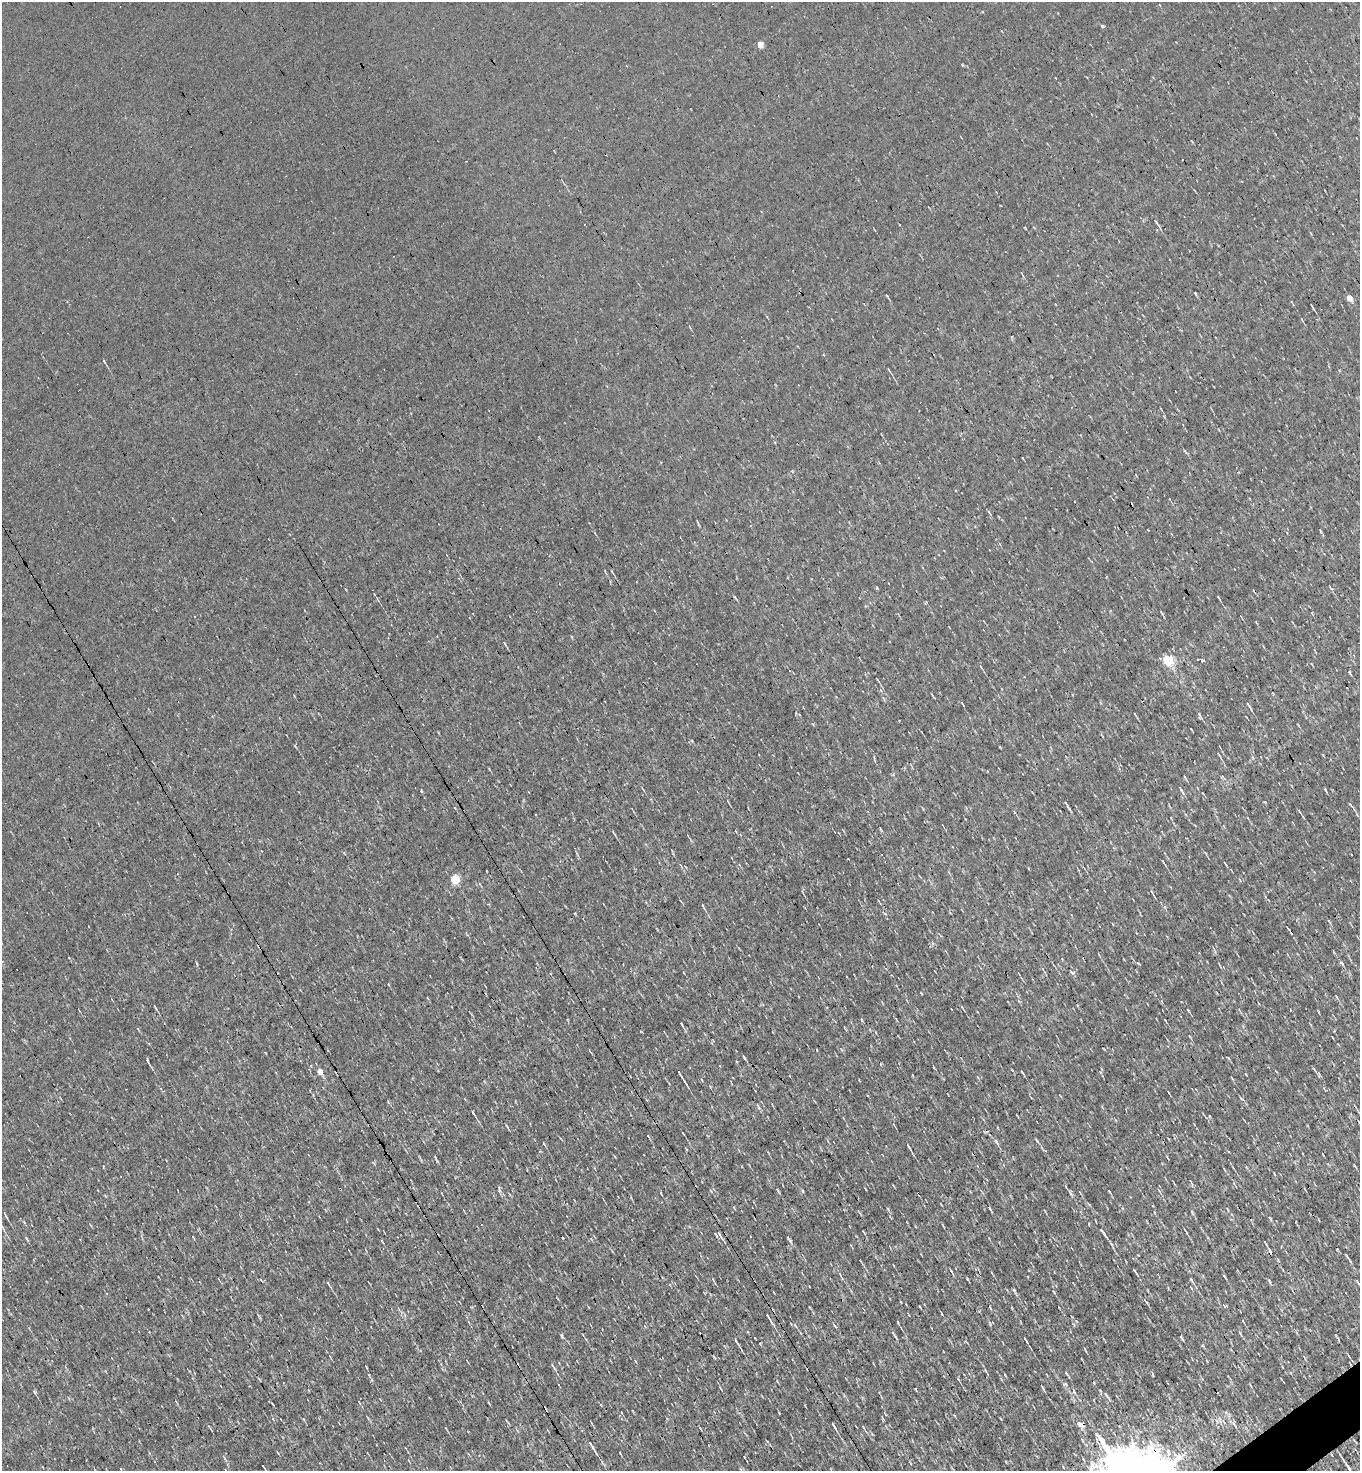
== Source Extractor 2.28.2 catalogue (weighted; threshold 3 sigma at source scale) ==
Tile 6 of 4 x 4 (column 2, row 2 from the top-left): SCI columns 1648-3005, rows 2941-4409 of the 5869 x 5879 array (HDU 1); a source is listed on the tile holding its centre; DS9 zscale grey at full resolution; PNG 1362 x 1473 px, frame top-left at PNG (2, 2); no overlay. Shown black and unused: <1% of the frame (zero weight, under 3 of 4 exposures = <1% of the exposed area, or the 3 px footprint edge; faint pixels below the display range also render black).
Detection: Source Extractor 2.28.2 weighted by HDU 2 'WHT'; one run over the whole footprint, this tile lists its part. Background -1.16e-04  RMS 0.043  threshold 0.194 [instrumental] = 3 sigma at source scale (4.5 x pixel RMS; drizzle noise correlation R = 1.50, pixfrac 1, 0.05/0.05 arcsec/px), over >= 5 px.
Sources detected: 148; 7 cosmic-ray / hot-pixel residue — not listed; the other 141 listed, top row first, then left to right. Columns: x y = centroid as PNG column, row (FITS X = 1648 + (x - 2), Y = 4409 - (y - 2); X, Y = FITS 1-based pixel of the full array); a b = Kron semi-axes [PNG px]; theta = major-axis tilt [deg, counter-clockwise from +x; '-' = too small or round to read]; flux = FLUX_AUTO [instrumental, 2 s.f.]
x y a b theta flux
1102 26 4 3 - 5.8
760 44 4 4 - 48
466 161 2 2 - 2.7
1156 222 12 3 -56 12
585 225 3 2 - 5.5
1196 294 5 3 - 3.7
886 295 4 3 - 4.1
1349 297 4 4 - 63
1312 306 6 2 -61 5.4
104 361 6 2 -57 4.6
889 370 6 2 -57 4.6
539 437 3 2 - 2.7
1185 452 7 3 -45 5.1
989 512 6 3 -55 5.5
1320 531 7 3 -71 4.9
612 571 6 3 -63 4.7
1330 587 8 2 -55 5.4
877 588 3 3 - 20
374 594 5 3 - 4.4
735 597 7 3 -60 5
1219 598 6 2 -61 4.6
1161 612 8 2 -61 4.9
1256 622 4 3 - 3
504 643 6 3 -61 5.4
1168 660 5 5 - 300
1202 660 4 2 - 13
981 667 5 3 - 4
1350 673 5 3 - 4.6
878 680 7 2 -60 4.7
933 696 7 2 -56 4.3
1248 705 9 3 -55 8.6
1199 715 10 3 -67 8.3
1191 729 4 2 - 4
1218 754 7 2 -52 6.1
1323 755 3 3 - 2.9
1185 777 6 2 -56 5.2
1181 790 11 3 -58 7.9
1325 790 5 3 - 4.9
421 791 3 3 - 10
1066 804 9 3 -57 7.5
1351 805 8 3 -48 6.1
613 833 9 3 -53 6.6
687 835 4 2 - 3.2
1163 861 4 2 - 4.8
1225 863 4 2 - 3.6
454 879 5 5 - 230
1151 891 6 3 -70 5.3
703 906 7 3 -64 6.3
1165 907 5 3 - 5.2
1329 921 6 3 -54 5.2
1138 963 5 3 - 4.4
1342 963 9 3 -42 6.6
1043 969 5 3 - 4.3
1337 997 7 3 -60 5.8
962 1007 6 3 -54 5.6
155 1008 6 2 -58 6.4
1188 1010 4 2 - 3.6
862 1020 5 3 - 4.1
682 1025 9 3 -58 7.2
744 1057 5 2 - 6
148 1062 8 2 -62 7.2
880 1064 4 3 - 3.2
1314 1069 7 3 -54 6.2
320 1071 5 4 - 45
1022 1072 6 2 -55 7.1
681 1076 15 2 -58 20
1231 1077 4 2 - 3
1242 1099 7 3 -42 6.4
1355 1106 4 2 - 3
473 1113 7 2 -57 8.9
683 1133 3 2 - 3.2
1036 1140 5 3 - 5.8
996 1141 8 5 -48 10
909 1147 10 3 -59 11
1354 1165 3 2 - 3.9
499 1190 9 4 87 7.6
778 1190 9 3 -51 5.6
802 1191 5 3 - 5.1
1080 1192 6 2 -60 4
888 1209 5 3 - 4.3
5 1215 8 2 -61 8.7
1269 1217 5 3 - 6.4
943 1225 6 2 -60 4
1185 1231 10 2 -61 6.5
863 1232 5 2 - 3.7
1104 1233 13 4 -55 19
720 1235 15 4 -58 17
382 1241 5 3 - 4.9
1265 1243 10 3 -55 8.3
1347 1255 5 3 - 7.9
860 1261 3 2 - 3.5
951 1271 8 2 -51 6.7
1135 1271 10 2 -58 7.3
992 1273 5 3 - 3.4
840 1275 10 3 -63 9.4
1224 1276 4 2 - 5.8
967 1279 5 3 - 4
713 1280 5 3 - 4.1
1192 1280 11 4 -59 13
1269 1281 6 3 -71 4.8
1358 1282 6 3 -51 6.7
328 1284 10 3 -58 7.9
1168 1287 3 3 - 3.6
1014 1290 5 4 - 6.9
1053 1291 5 3 - 6
1224 1306 8 3 -22 6.1
809 1307 3 2 - 3.4
920 1307 4 2 - 3.4
942 1314 5 2 - 3.7
768 1316 10 3 -57 13
1076 1321 5 4 - 5.8
898 1322 4 2 - 5.7
795 1325 7 3 -55 5.6
1240 1333 9 3 -60 6.6
894 1334 14 2 -57 8.8
1336 1336 8 2 -50 4.4
755 1338 3 2 - 2.6
1181 1338 6 2 -58 6.2
1026 1340 7 2 -58 6.6
736 1341 9 3 -59 13
1085 1349 4 2 - 3.8
1051 1350 5 3 - 3.9
1304 1357 7 3 -59 4.6
1350 1364 4 2 - 3.1
552 1366 9 3 -56 8.4
1282 1367 3 2 - 2.9
985 1370 7 4 -59 5.8
1066 1373 7 2 -52 7.2
1153 1374 6 3 -79 4.8
1042 1387 7 2 -62 6.9
34 1392 6 4 -67 6.3
1074 1392 8 3 -64 8.9
1107 1395 11 3 -56 10
1079 1424 7 5 -47 30
1234 1424 15 5 -61 20
834 1426 11 3 -58 10
863 1427 6 3 -70 4.6
446 1428 4 2 - 3.2
1082 1440 6 3 -55 5.7
592 1446 23 4 -59 25
263 1466 4 2 - 4.3
Overlapping masked pixels (flux is a lower limit): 3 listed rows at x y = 720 1235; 768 1316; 1350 1364
Unlisted compact peaks at least as high as the median listed source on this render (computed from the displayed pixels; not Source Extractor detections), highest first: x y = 562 1336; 437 1161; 790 1240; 1073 973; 1025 228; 641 1031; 563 1238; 1005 1375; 1071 1194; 1192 1212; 1100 1072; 1109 1191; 259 1316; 963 65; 1000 747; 692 741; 990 1323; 1278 1260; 1228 1058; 835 1326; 620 1453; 792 471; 197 964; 760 1343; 369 1375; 575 913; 1202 1345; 601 1405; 958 1379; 303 1419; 1012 337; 901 1302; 767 1441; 648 1136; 1264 802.